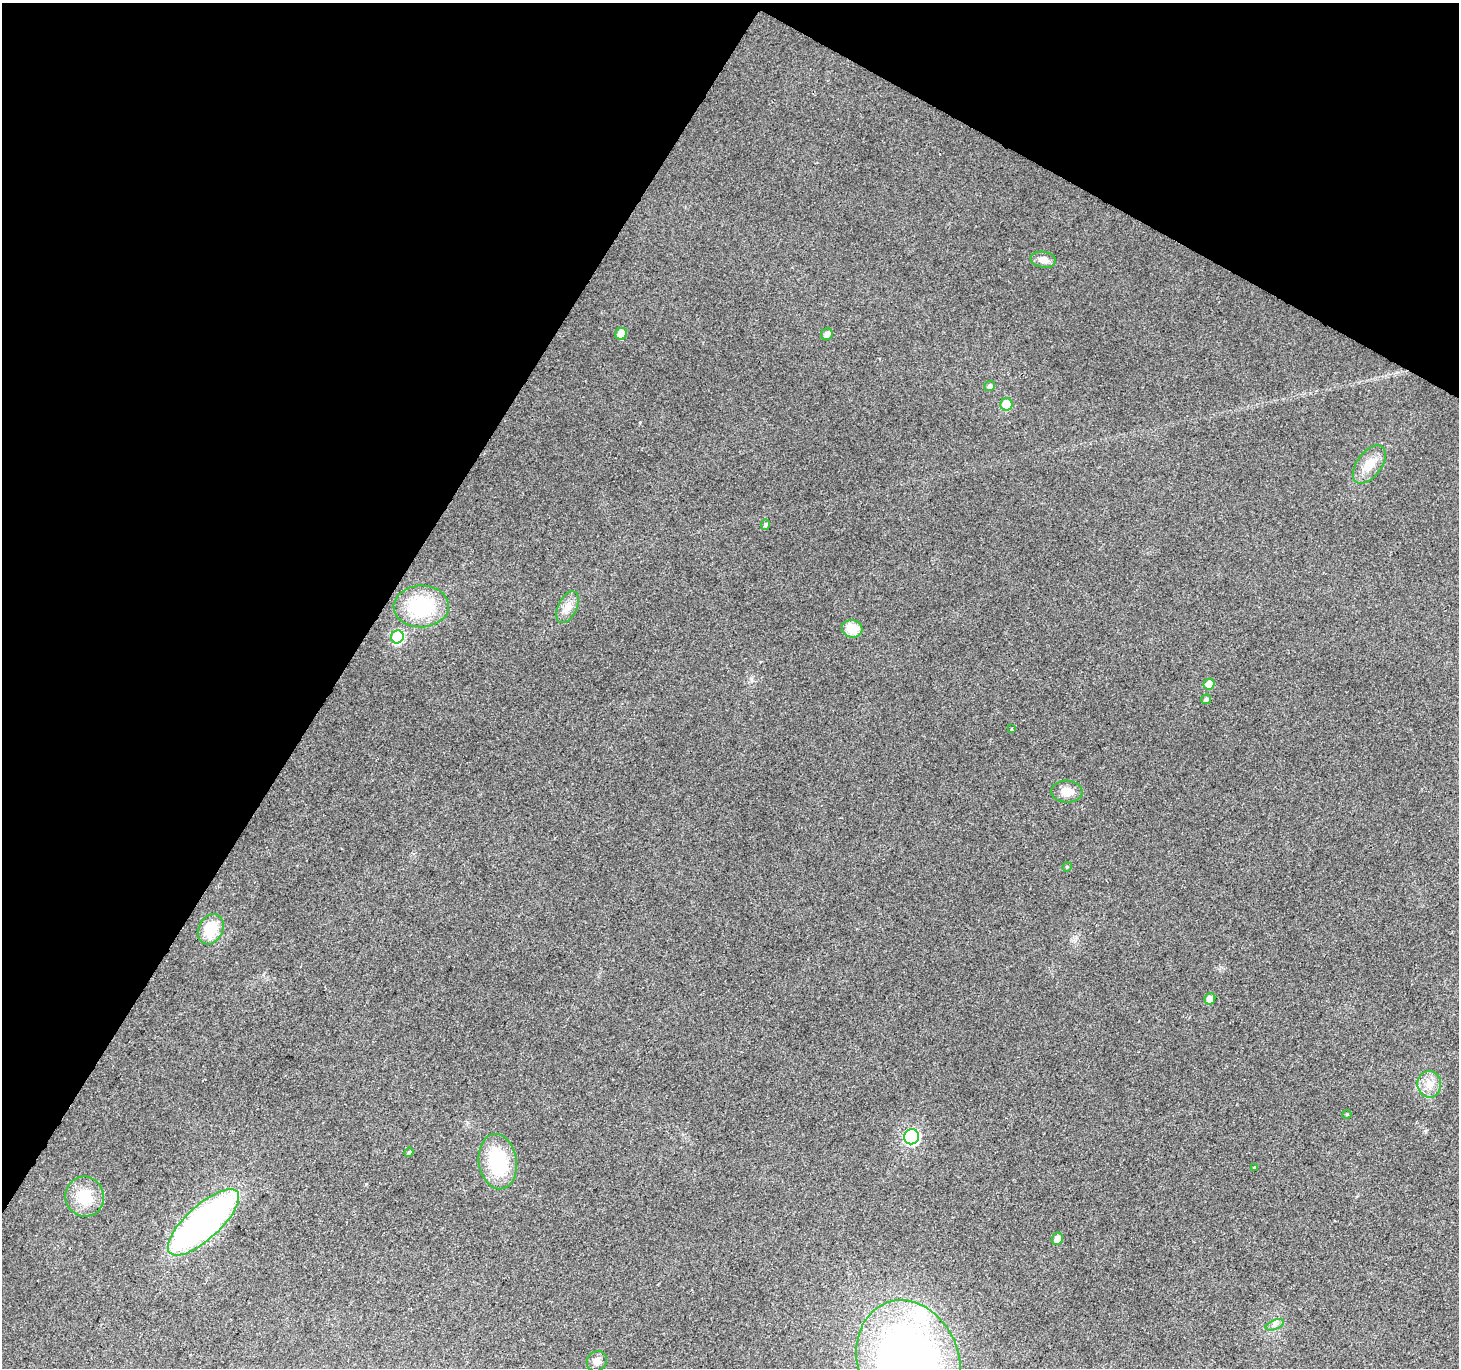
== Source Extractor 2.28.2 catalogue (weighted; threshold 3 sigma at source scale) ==
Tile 2 of 4 x 4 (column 2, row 1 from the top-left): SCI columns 1465-2921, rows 4358-5723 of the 5836 x 5917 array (HDU 1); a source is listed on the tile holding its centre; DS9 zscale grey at full resolution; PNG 1461 x 1370 px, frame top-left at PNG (2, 3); each listed source drawn as its Kron ellipse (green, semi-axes under 4 px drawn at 4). Shown black and unused: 30% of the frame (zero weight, under 2 of 3 exposures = <1% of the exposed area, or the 3 px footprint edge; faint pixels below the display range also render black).
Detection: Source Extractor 2.28.2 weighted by HDU 2 'WHT'; one run over the whole footprint, this tile lists its part. Background 0.0281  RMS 0.0065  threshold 0.0291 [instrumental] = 3 sigma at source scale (4.5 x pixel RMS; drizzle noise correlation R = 1.50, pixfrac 1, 0.0396/0.0396 arcsec/px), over >= 5 px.
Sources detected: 33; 2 inside a brighter object's white glare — neither listed nor drawn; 1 inside a brighter listed object's ellipse — not listed separately; the other 30 listed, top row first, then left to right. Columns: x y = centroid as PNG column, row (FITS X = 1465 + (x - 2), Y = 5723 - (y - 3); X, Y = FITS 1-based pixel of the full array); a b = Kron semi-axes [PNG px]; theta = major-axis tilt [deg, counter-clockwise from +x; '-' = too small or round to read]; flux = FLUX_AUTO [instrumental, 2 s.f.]
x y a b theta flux
1043 260 13 8 -9 4.8
621 334 6 5 - 14
827 334 6 5 - 3.7
990 386 5 5 - 2.3
1006 404 6 6 - 15
1369 465 22 12 54 11
765 525 5 4 - 1.9
421 606 27 21 1 45
568 607 17 9 64 6.2
852 629 10 8 -15 13
397 637 6 6 - 49
1209 684 6 5 - 8.5
1206 699 5 4 - 1.7
1011 729 3 2 - 1.2
1067 792 16 11 -4 8.1
1067 867 5 4 - 0.84
211 929 16 12 63 19
1210 999 6 5 - 5.5
1429 1084 13 12 - 7.2
1347 1114 4 4 - 0.75
911 1137 8 7 - 130
409 1152 5 4 - 1.1
498 1162 28 19 -81 42
1254 1167 3 3 - 1.7
85 1197 20 19 - 18
203 1222 45 17 42 240
1057 1239 6 5 - 4.1
1275 1325 9 4 23 2.2
597 1361 11 9 49 4.1
908 1362 63 51 -70 400
Isophote crosses this tile's border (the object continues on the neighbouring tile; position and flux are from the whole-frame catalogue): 1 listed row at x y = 908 1362
Unlisted compact peaks at least as high as the median listed source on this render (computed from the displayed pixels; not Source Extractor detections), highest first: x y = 366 1184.